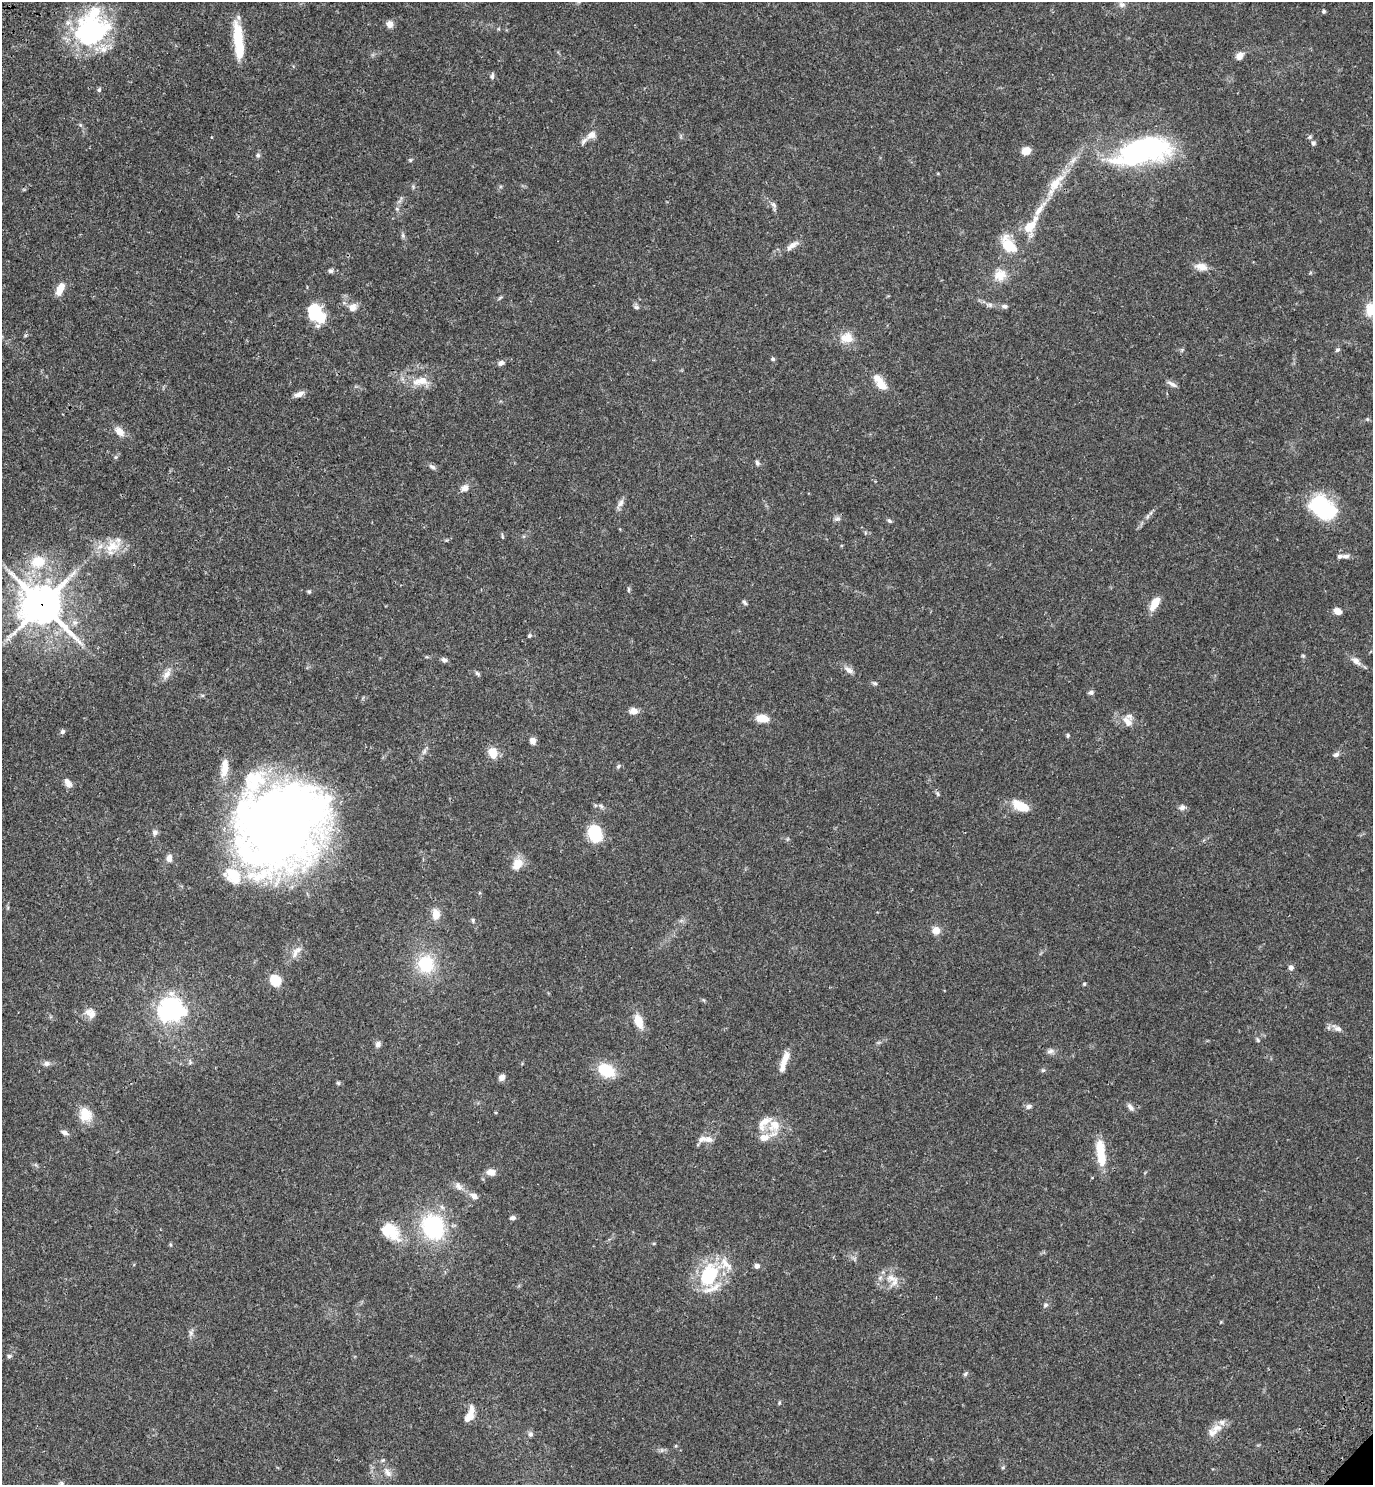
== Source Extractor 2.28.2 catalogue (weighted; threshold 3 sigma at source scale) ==
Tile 11 of 4 x 4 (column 3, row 3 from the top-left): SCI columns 3129-4499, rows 1575-3057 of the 6120 x 6120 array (HDU 1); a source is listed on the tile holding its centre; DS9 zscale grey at full resolution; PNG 1375 x 1487 px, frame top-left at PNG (2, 2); no overlay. Shown black and unused: <1% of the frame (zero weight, under 3 of 4 exposures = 6% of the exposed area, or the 3 px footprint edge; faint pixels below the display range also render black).
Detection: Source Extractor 2.28.2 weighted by HDU 2 'WHT'; one run over the whole footprint, this tile lists its part. Background 0.0581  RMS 0.0031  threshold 0.0138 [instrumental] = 3 sigma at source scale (4.5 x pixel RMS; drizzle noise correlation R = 1.50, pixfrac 1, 0.05/0.05 arcsec/px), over >= 5 px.
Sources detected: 157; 2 inside a brighter object's white glare — not listed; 18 inside a brighter listed object's ellipse — not listed separately; the other 137 listed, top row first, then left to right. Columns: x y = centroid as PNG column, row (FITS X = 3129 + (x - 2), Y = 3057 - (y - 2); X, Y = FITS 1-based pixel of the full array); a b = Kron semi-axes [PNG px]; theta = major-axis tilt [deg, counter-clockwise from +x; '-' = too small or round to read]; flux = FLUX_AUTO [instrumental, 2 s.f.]
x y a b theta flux
1122 5 10 7 -20 1.2
1324 11 5 5 - 0.47
389 24 9 8 - 1.7
89 31 46 37 66 39
238 41 42 10 -84 11
1240 55 10 7 51 1.9
492 76 8 5 89 0.67
99 90 6 5 - 0.5
591 135 12 9 26 2.1
1313 143 7 6 - 0.75
1026 151 9 7 12 3.2
1144 151 64 27 14 56
258 155 6 6 - 0.63
410 160 5 5 - 0.38
1056 183 31 12 51 6.9
774 205 9 6 -53 0.89
397 209 6 4 -19 0.4
1040 209 30 7 53 4.9
1030 226 20 11 46 5.4
403 235 8 5 -72 0.63
792 245 20 8 27 2.4
1008 245 21 13 -72 7.6
1201 267 16 9 -12 2.6
331 271 7 6 - 0.71
1000 275 17 15 37 4.4
60 289 14 7 66 3.6
500 298 7 3 38 0.43
990 305 9 6 -18 0.93
1005 306 7 6 - 0.79
636 307 9 5 -15 0.68
352 308 9 8 - 2.4
1371 309 15 11 85 5
314 311 17 14 84 11
847 338 18 13 6 4.3
1337 350 6 5 - 0.58
773 359 5 4 - 0.47
501 363 8 6 29 1.1
421 381 21 10 12 4.7
1172 384 14 5 -31 1.1
882 385 13 9 -36 3.9
299 394 12 6 21 1.8
1367 419 5 4 - 0.38
119 432 13 9 -49 2.6
116 457 5 5 - 0.45
757 463 7 5 -82 0.73
432 467 10 5 -29 0.88
465 488 10 9 - 1.6
621 503 13 6 62 1.4
1322 507 32 22 -38 23
1148 516 7 4 71 0.55
837 519 10 5 13 0.86
889 521 7 5 -39 0.57
502 536 8 3 -81 0.4
112 547 26 16 28 7
1345 556 12 6 -2 1.2
38 562 19 15 10 7.5
628 589 6 4 -90 0.41
309 591 5 4 - 0.44
744 602 7 4 -59 0.62
1155 603 13 7 59 5.6
42 605 15 13 -42 730
1338 611 9 6 -26 2
529 636 6 4 44 0.41
1303 656 6 4 -1 0.37
444 660 7 5 -22 1.1
1356 661 14 8 -42 1.9
849 670 12 7 -35 1.8
167 674 13 8 50 2
477 674 9 4 -42 0.59
875 683 7 5 -26 0.56
1091 692 7 5 13 0.78
634 711 10 7 -5 2
762 718 14 8 -7 3.7
1127 722 15 9 -55 2.9
63 732 6 6 - 0.8
1068 735 5 4 - 0.45
533 741 8 7 - 1.6
493 753 11 9 -79 4.5
1336 754 7 6 - 0.85
618 766 6 5 - 0.51
68 783 12 7 -53 1.9
938 794 6 4 -71 0.46
601 806 7 4 -45 0.62
1020 806 20 10 -25 5.8
1182 807 9 7 42 1.1
280 823 92 78 42 280
155 832 7 7 - 1
595 833 16 12 -74 12
169 858 7 6 - 2.1
517 864 18 12 61 3.6
436 914 10 8 -84 3.6
473 920 6 4 -88 0.49
936 930 10 10 - 2.2
296 952 21 8 54 2.6
426 964 19 18 - 13
1291 968 6 6 - 1.1
275 980 6 5 - 22
1084 984 4 4 - 0.39
171 1008 29 26 61 30
88 1012 12 10 88 2.1
639 1021 15 9 -71 4.7
1337 1028 15 6 -28 1.5
1258 1040 5 5 - 0.44
378 1044 8 7 - 1
1050 1051 10 6 8 1
785 1059 22 7 68 3.8
47 1063 9 7 4 1.1
606 1070 17 12 -28 10
1043 1070 6 5 - 0.46
502 1077 7 6 - 1.6
338 1083 6 4 -45 0.44
1029 1106 7 6 - 0.98
1130 1107 11 6 -52 1.2
85 1115 17 14 -67 5.2
774 1126 18 16 50 5.8
64 1132 9 6 -21 1.1
708 1139 20 7 -11 2.3
1101 1153 31 9 -82 8.8
491 1172 11 8 -4 2.1
458 1186 13 8 -44 1.8
474 1196 10 6 -34 1.8
512 1218 7 5 8 0.85
433 1227 23 18 -61 32
388 1229 23 18 11 6.8
725 1263 20 13 -63 4.9
757 1266 6 5 - 1.2
709 1275 18 14 63 22
891 1278 15 10 -26 3.4
1045 1305 7 6 - 0.68
191 1333 7 5 -48 0.73
9 1356 6 5 - 0.53
965 1374 6 5 - 0.53
472 1411 18 8 -85 2.3
1216 1428 15 9 14 2.5
530 1434 8 6 -88 0.85
388 1473 14 8 -58 2
61 1484 9 5 63 0.69
Overlapping masked pixels (flux is a lower limit): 3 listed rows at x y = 1056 183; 42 605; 280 823
Isophote crosses this tile's border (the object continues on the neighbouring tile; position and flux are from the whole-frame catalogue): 2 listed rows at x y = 1371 309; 61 1484